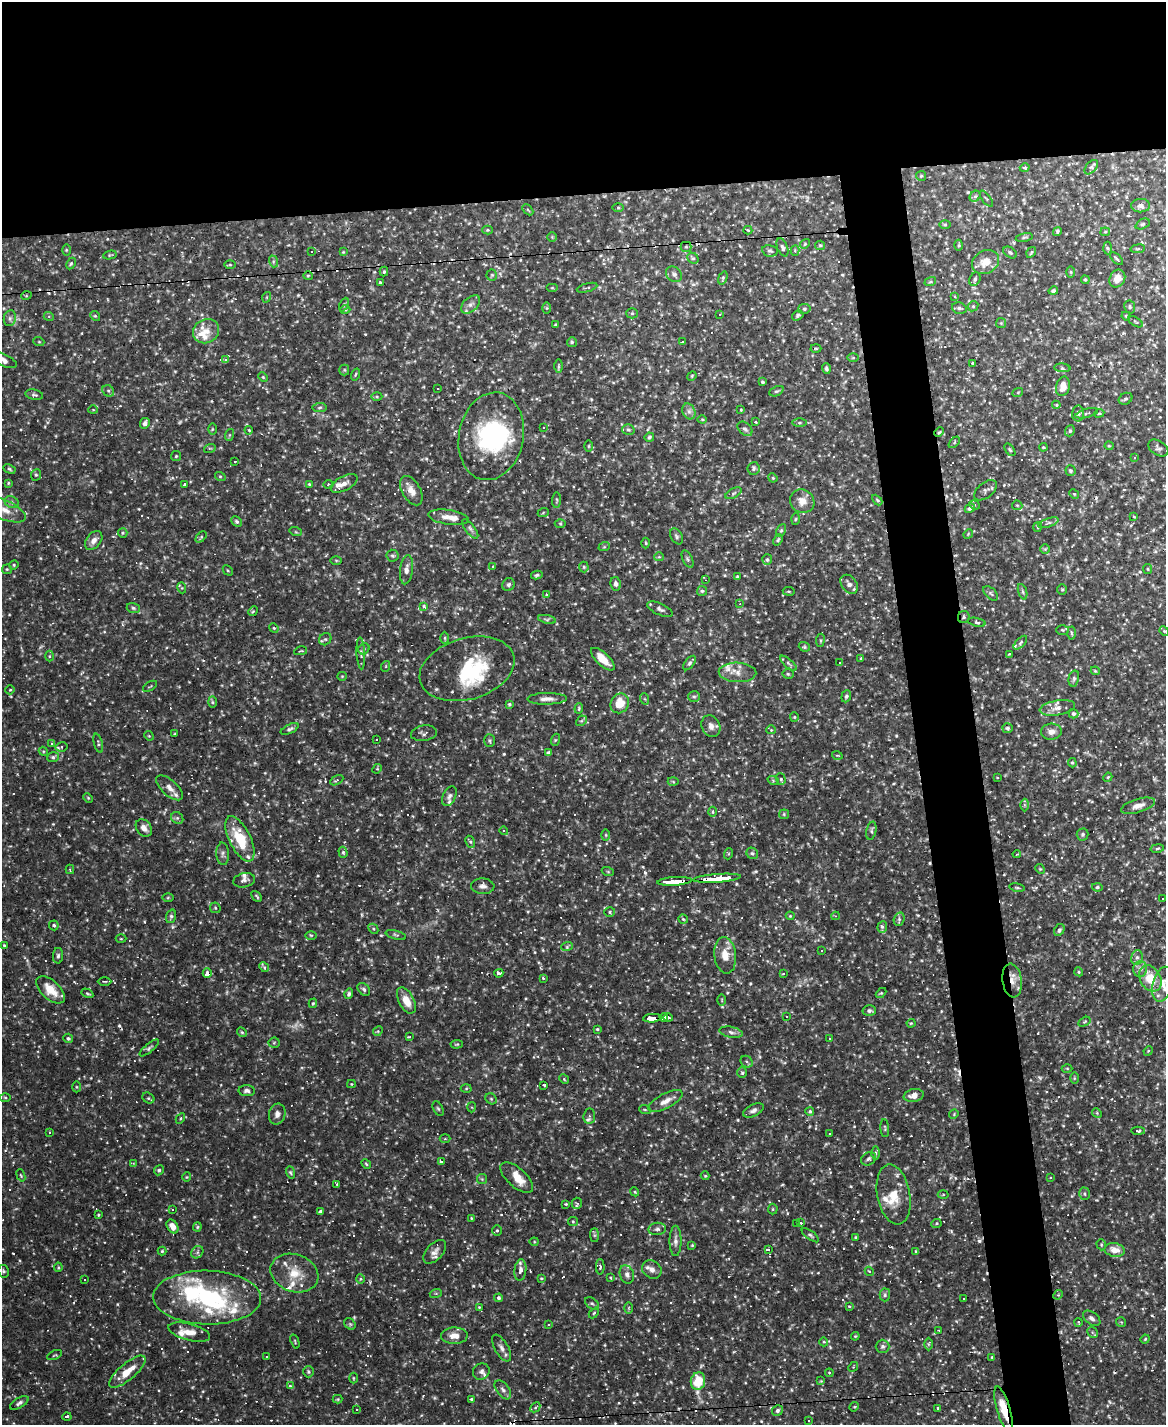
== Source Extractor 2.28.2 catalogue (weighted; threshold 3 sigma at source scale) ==
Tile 2 of 4 x 3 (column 2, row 1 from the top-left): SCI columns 1165-2328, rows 3081-4503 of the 4655 x 4631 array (HDU 1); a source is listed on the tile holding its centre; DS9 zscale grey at full resolution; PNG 1168 x 1427 px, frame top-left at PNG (2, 2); each listed source drawn as its Kron ellipse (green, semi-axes under 4 px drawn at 4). Shown black and unused: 18% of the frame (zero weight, under 2 of 3 exposures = <1% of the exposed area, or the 3 px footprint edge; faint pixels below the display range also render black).
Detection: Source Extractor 2.28.2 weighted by HDU 2 'WHT'; one run over the whole footprint, this tile lists its part. Background 0.121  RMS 0.004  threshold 0.0178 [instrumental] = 3 sigma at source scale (4.5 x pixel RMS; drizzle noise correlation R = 1.50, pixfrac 1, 0.05/0.05 arcsec/px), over >= 5 px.
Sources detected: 783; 2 too faint to see at this stretch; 3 inside a brighter object's white glare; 111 cosmic-ray / hot-pixel residue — neither listed nor drawn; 31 inside a brighter listed object's ellipse — not listed separately; of the other 636, all 500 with FLUX_AUTO >= 0.384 (the completeness limit of this list) listed and drawn (136 fainter detections not listed), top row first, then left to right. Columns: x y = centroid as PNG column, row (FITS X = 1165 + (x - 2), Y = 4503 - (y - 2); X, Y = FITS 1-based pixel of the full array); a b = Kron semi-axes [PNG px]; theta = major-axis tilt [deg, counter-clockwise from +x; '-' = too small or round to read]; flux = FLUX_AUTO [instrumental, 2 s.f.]
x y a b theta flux
1091 167 8 5 48 1
1025 168 5 4 - 0.59
921 176 5 5 - 0.52
975 196 6 5 - 0.67
986 199 9 2 -54 0.44
1141 206 9 6 -1 1.8
618 208 5 3 - 0.49
528 210 6 3 -45 0.41
1143 224 7 4 26 0.7
945 225 6 4 0 0.53
487 230 5 4 - 0.46
748 230 4 4 - 0.42
1057 231 5 3 - 0.65
1105 232 5 4 - 0.45
552 237 5 5 - 0.48
1024 237 8 3 13 0.63
805 244 5 4 - 0.51
820 245 5 4 - 0.53
959 245 5 3 - 0.53
686 247 5 5 - 0.6
782 247 9 5 -68 0.95
1107 248 6 4 -87 0.63
1138 249 7 3 8 0.53
66 250 5 3 - 0.43
312 251 3 3 - 3
770 251 8 5 -10 0.86
795 251 5 4 - 0.51
343 252 4 3 - 0.39
1010 252 7 5 -37 0.82
1031 252 6 3 57 0.48
110 255 7 4 11 0.5
693 258 6 5 - 0.69
1116 259 8 3 -45 0.57
273 261 6 4 -73 0.68
985 262 14 11 32 5.2
71 263 6 4 62 0.61
230 265 6 4 -1 0.46
384 272 5 4 - 0.53
1071 272 5 3 - 0.46
674 274 9 7 -41 1.4
492 275 5 5 - 0.54
308 276 5 4 - 0.52
723 278 7 4 70 0.67
1117 278 9 7 60 4.1
975 279 7 5 65 1
1085 280 4 4 - 0.56
930 282 6 3 18 0.45
380 283 3 3 - 0.69
552 288 6 4 0 0.38
587 288 10 2 15 0.55
1053 291 5 3 - 0.81
26 296 5 3 - 0.41
955 296 3 3 - 0.93
267 297 5 3 - 0.39
344 304 7 4 64 0.54
471 304 11 7 41 1.8
973 306 5 5 - 0.62
1130 307 6 5 - 0.8
547 308 6 4 90 0.47
959 308 7 5 -14 0.89
804 309 6 5 - 0.79
345 310 5 3 - 0.47
632 313 5 5 - 0.64
720 314 3 2 - 0.76
798 315 6 4 34 0.7
95 316 5 4 - 0.53
1126 316 4 4 - 0.44
49 317 5 3 - 0.47
10 318 8 6 78 1.2
1135 322 8 3 -31 0.53
1001 323 5 5 - 0.57
556 325 3 3 - 0.45
206 331 13 11 31 4.4
39 342 5 3 - 0.44
572 342 5 5 - 0.62
682 342 3 3 - 8
816 348 5 3 - 0.46
853 358 6 4 0 0.51
226 359 3 3 - 13
2 360 16 6 -23 2.2
973 363 3 3 - 1
558 366 6 4 89 0.59
1062 368 8 3 -5 0.69
826 369 5 4 - 0.85
344 370 5 5 - 0.57
355 374 6 3 71 0.41
692 376 5 4 - 0.43
263 377 5 4 - 0.52
762 382 3 2 - 0.47
1063 386 10 6 77 4
437 389 3 3 - 0.49
108 391 6 5 - 0.8
776 391 7 4 25 0.71
1018 392 5 3 - 0.39
34 395 9 5 -10 0.85
377 396 5 3 - 0.52
1125 399 7 5 30 0.84
1056 405 4 3 - 0.42
320 407 7 4 7 0.63
93 410 5 4 - 0.46
741 410 4 3 - 0.43
689 411 8 6 -69 1.5
1087 413 12 3 15 0.81
1099 413 5 4 - 0.45
1078 414 8 6 89 1.1
702 419 4 4 - 0.43
755 422 3 2 - 0.57
145 423 5 4 - 1.7
799 423 7 3 0 0.62
544 427 3 3 - 0.8
212 429 6 4 89 0.52
745 429 8 6 -42 1
249 430 4 3 - 0.53
628 430 6 5 - 0.74
1070 431 6 4 69 0.58
939 432 5 3 - 0.42
229 435 6 4 71 0.53
491 436 44 32 79 48
649 437 5 4 - 0.63
954 442 7 4 46 0.53
589 446 6 4 90 0.45
1109 446 4 4 - 0.42
1043 447 4 4 - 0.44
210 448 6 3 17 0.51
1158 448 11 7 -33 1.2
1010 450 7 3 -54 0.57
176 456 5 5 - 0.57
1134 458 3 3 - 0.89
235 461 3 2 - 0.45
754 468 6 6 - 0.91
9 469 6 4 -28 0.59
1070 471 5 5 - 0.62
36 475 6 5 - 0.65
220 476 5 3 - 0.42
773 478 5 3 - 0.43
8 483 3 3 - 0.46
344 483 15 7 27 2.5
185 484 3 3 - 1
309 484 3 3 - 0.4
328 484 5 4 - 0.67
986 490 13 7 39 1.5
411 491 16 9 -60 3.5
734 493 9 4 27 0.87
1074 494 5 4 - 0.49
557 500 7 4 85 0.58
877 500 6 3 -45 0.49
802 501 13 11 -37 3.9
12 502 7 5 -24 0.93
974 505 5 4 - 0.66
1017 505 5 5 - 0.46
970 508 5 4 - 1.8
4 510 23 9 -24 5.2
543 513 5 3 - 0.43
449 517 20 7 -8 3.9
1134 517 3 3 - 0.41
795 519 6 3 87 0.48
237 522 6 5 - 0.85
1048 523 10 4 20 0.91
560 524 5 3 - 0.44
1038 527 5 3 - 0.39
470 529 11 5 -52 1.3
781 530 7 4 63 0.68
296 532 6 4 -18 0.5
123 533 5 4 - 0.52
968 534 5 4 - 0.42
677 536 9 5 -61 0.95
201 537 6 4 46 0.67
778 540 6 4 68 0.56
94 541 11 7 51 2.4
646 543 5 3 - 0.43
604 547 6 3 18 0.46
1045 549 5 5 - 0.56
393 556 6 6 - 0.86
659 557 5 4 - 0.42
687 559 9 5 -64 0.87
336 560 6 4 -1 0.49
767 560 5 5 - 0.9
14 565 5 4 - 0.48
492 566 3 2 - 0.54
584 567 5 5 - 0.54
7 569 5 4 - 0.49
1148 569 5 4 - 0.45
228 570 6 3 -45 0.49
406 570 15 6 83 2.4
537 575 6 4 12 0.71
737 577 3 3 - 0.53
706 580 4 3 - 0.49
616 584 7 5 -81 1.3
849 584 10 7 -53 1.9
508 585 7 6 - 0.87
182 588 6 3 -73 0.44
1062 589 5 5 - 0.62
702 591 5 5 - 0.81
789 591 6 3 -9 0.43
1023 592 8 3 -71 0.69
991 593 9 5 -45 0.83
546 595 4 3 - 0.44
740 604 4 3 - 0.44
424 607 3 3 - 7
133 608 7 5 -18 0.76
660 609 14 6 -25 1.4
253 611 5 4 - 0.48
964 617 6 5 - 0.86
547 619 9 3 -13 0.85
977 622 9 4 -12 0.78
274 628 5 4 - 0.46
1062 630 6 5 - 0.61
1164 631 5 4 - 0.44
1071 633 6 4 -88 0.66
445 638 6 4 -90 0.55
325 639 6 5 - 0.85
820 640 6 3 82 0.47
1020 643 8 4 47 0.87
804 647 6 4 -21 0.58
364 649 6 5 - 0.71
301 651 6 3 12 0.47
361 653 16 3 -87 1.2
1009 654 3 2 - 0.41
49 656 5 3 - 0.42
861 658 3 3 - 0.46
603 659 15 6 -43 5.8
690 663 8 4 53 0.91
788 663 10 4 -41 0.96
839 663 3 3 - 0.95
386 666 5 3 - 0.4
467 669 48 30 16 29
1095 671 4 3 - 0.49
737 672 19 10 -2 3.9
788 674 5 5 - 0.61
342 676 5 4 - 0.4
1074 678 8 5 76 0.98
150 686 8 3 32 0.42
10 690 5 4 - 0.46
846 696 6 4 70 0.79
694 697 6 5 - 0.82
547 699 20 5 1 2.5
645 699 6 3 -70 0.46
212 702 6 4 -88 0.54
620 703 10 9 - 7.7
509 704 4 3 - 0.52
579 708 5 3 - 0.46
1057 708 18 7 10 3.2
1073 714 5 4 - 0.94
794 717 4 4 - 0.42
581 721 6 4 42 0.66
711 726 11 9 -64 2.4
1008 728 5 5 - 1
290 729 9 4 26 1.1
771 730 4 4 - 0.41
1051 732 10 8 3 2.2
424 733 13 7 7 1.4
174 734 4 3 - 0.4
149 736 5 4 - 0.45
376 740 3 3 - 3.2
490 740 6 5 - 0.62
555 740 6 4 71 0.59
51 743 4 3 - 0.63
98 743 10 3 -75 0.69
62 747 6 4 10 0.95
43 751 5 3 - 0.41
549 753 4 4 - 1.3
837 755 5 3 - 0.41
53 757 6 5 - 0.82
1072 763 5 4 - 0.46
377 769 5 4 - 0.39
997 777 2 2 - 0.4
1108 777 5 3 - 0.44
781 779 6 4 -71 0.79
337 780 7 4 27 0.81
773 780 6 3 -18 0.48
673 782 5 3 - 0.44
170 788 17 7 -42 2.7
449 796 10 6 65 1.3
88 798 5 4 - 0.44
1024 805 6 4 -89 0.6
1138 806 17 6 16 2.9
713 812 5 3 - 0.48
784 814 5 5 - 0.54
177 818 6 5 - 0.85
144 828 10 7 -53 2.2
504 831 4 4 - 0.85
871 831 9 5 78 0.89
1083 834 6 6 - 0.73
606 835 6 4 -90 0.49
240 839 25 10 -64 15
470 842 6 4 -61 0.72
1157 848 7 3 9 0.53
343 852 6 4 -74 0.62
752 853 6 5 - 0.78
223 854 11 6 -86 1.4
728 854 5 3 - 0.48
1017 854 4 3 - 0.49
70 869 5 4 - 0.47
1040 869 5 4 - 0.46
608 872 6 4 -19 0.52
717 878 24 3 4 140
244 880 11 7 11 1.6
674 881 17 3 4 94
483 886 11 8 -3 1.9
1097 887 5 4 - 0.7
1017 888 8 3 -11 0.52
257 896 6 3 -47 0.51
168 898 6 4 1 0.47
1162 898 3 3 - 6.2
215 908 6 5 - 0.58
610 912 5 5 - 0.69
171 916 7 5 72 0.79
790 916 4 4 - 0.39
836 916 4 4 - 0.47
683 919 5 4 - 0.65
899 919 7 5 72 0.74
54 925 5 5 - 0.81
882 927 6 4 84 0.82
373 929 5 3 - 0.51
1059 930 6 4 61 0.8
311 935 5 3 - 0.45
396 935 10 3 -16 0.72
121 939 5 3 - 0.42
4 945 3 3 - 0.45
567 946 6 4 20 0.62
821 950 3 2 - 0.41
725 955 18 11 -83 5.7
58 956 8 5 89 0.87
1137 957 7 5 75 1.3
264 967 5 4 - 0.5
1140 969 8 7 - 1.9
1079 972 4 3 - 0.49
207 973 5 4 - 4.1
499 973 4 3 - 38
783 973 4 3 - 0.47
543 978 3 3 - 0.54
1150 978 14 10 -61 9.8
105 981 7 3 0 0.53
1012 981 17 9 -82 4.9
1163 984 18 10 75 4.1
364 989 7 5 -46 0.89
51 990 17 9 -42 6.4
87 993 6 3 -29 0.57
881 993 6 4 43 0.44
349 994 5 4 - 0.84
722 1000 5 3 - 0.4
406 1001 14 7 -62 5.4
313 1003 5 3 - 0.54
869 1011 7 5 -3 1.1
786 1016 3 3 - 0.48
664 1017 4 3 - 19
652 1018 9 3 4 30
668 1018 5 3 - 18
1084 1022 6 4 31 0.5
911 1023 4 4 - 0.42
597 1029 3 3 - 0.47
378 1031 5 4 - 0.49
242 1032 5 4 - 0.55
731 1032 12 5 -11 1.4
409 1037 4 3 - 0.6
68 1038 5 4 - 0.82
829 1039 3 3 - 0.67
274 1043 5 5 - 0.59
457 1044 6 4 6 0.46
149 1048 12 4 40 0.95
1148 1051 5 4 - 0.4
747 1062 6 5 - 1
1067 1068 5 3 - 0.41
742 1073 5 5 - 0.68
1074 1078 6 4 90 0.5
564 1079 5 4 - 0.5
351 1084 4 4 - 0.42
544 1085 4 3 - 2.3
76 1087 5 3 - 0.41
466 1088 5 3 - 0.41
247 1091 8 5 -3 1.3
914 1095 10 6 11 2.9
5 1097 5 3 - 0.45
148 1098 6 5 - 0.66
491 1099 6 5 - 0.67
665 1101 19 7 28 3.5
471 1107 5 3 - 0.39
438 1109 7 5 -62 0.7
645 1110 6 3 -19 0.53
753 1110 11 6 26 1.5
810 1111 4 4 - 0.86
1097 1113 5 4 - 0.62
277 1114 10 8 76 2.1
954 1114 5 4 - 0.4
589 1116 8 5 83 1.2
180 1119 5 3 - 0.45
885 1128 9 4 -86 0.64
1138 1131 6 4 2 0.89
50 1133 3 3 - 0.66
830 1133 3 3 - 0.97
445 1139 5 3 - 0.42
876 1153 6 4 -89 0.68
868 1159 8 6 33 1.1
441 1161 3 3 - 16
133 1163 4 3 - 0.4
366 1164 5 4 - 0.5
159 1170 5 4 - 0.79
290 1172 6 4 -70 0.6
21 1175 6 4 -69 0.47
705 1176 4 4 - 0.42
187 1177 4 4 - 0.39
517 1178 20 9 -42 5.1
1051 1178 3 2 - 0.52
482 1179 5 5 - 0.53
337 1184 3 3 - 0.56
635 1192 4 3 - 0.39
894 1194 30 16 -79 9.3
1084 1194 6 5 - 0.73
943 1195 5 3 - 0.42
577 1203 6 5 - 0.69
566 1204 3 3 - 0.53
773 1209 5 5 - 0.57
172 1210 3 2 - 0.45
320 1212 4 3 - 1.3
98 1215 3 3 - 0.43
471 1218 4 3 - 0.41
573 1222 5 4 - 0.5
797 1223 3 3 - 14
801 1223 3 3 - 15
936 1223 5 4 - 0.68
172 1226 7 5 -59 3
197 1227 4 4 - 0.53
657 1229 9 6 7 1.1
497 1230 5 4 - 0.62
594 1235 7 4 -90 0.68
810 1235 10 4 -36 0.79
856 1238 3 3 - 0.65
675 1241 15 6 90 2
534 1242 4 4 - 0.41
692 1245 4 4 - 0.44
1101 1245 6 4 -71 0.49
768 1249 4 3 - 16
1115 1250 10 7 -10 3.8
162 1251 4 4 - 0.45
197 1252 7 5 48 0.9
435 1252 14 8 46 2.4
916 1252 4 3 - 0.61
58 1267 4 4 - 0.47
600 1267 8 3 89 0.89
652 1269 10 8 -38 2.5
520 1270 11 6 83 2.1
3 1271 6 5 - 0.66
869 1271 5 3 - 0.51
294 1273 24 18 -20 9.6
627 1274 9 7 -69 1.8
541 1278 3 2 - 0.42
611 1278 4 3 - 0.58
360 1279 5 3 - 0.43
85 1280 3 3 - 0.62
436 1293 6 4 18 0.55
885 1295 6 5 - 0.81
1058 1295 5 4 - 0.44
207 1298 54 27 -1 46
498 1298 4 4 - 0.88
964 1298 3 3 - 1.2
592 1303 8 5 -37 0.86
849 1306 3 3 - 0.91
479 1307 4 4 - 0.42
629 1308 6 4 89 0.46
594 1313 6 3 46 0.48
1092 1318 10 6 -37 1.5
1079 1322 4 3 - 0.58
1121 1322 5 5 - 0.47
350 1324 6 5 - 0.72
549 1325 4 3 - 0.55
939 1330 3 2 - 0.42
189 1332 21 8 -15 4.4
1092 1332 6 4 -43 0.72
454 1336 13 8 1 3.7
855 1336 4 3 - 0.42
1145 1339 4 3 - 0.46
295 1341 7 3 -69 0.42
824 1342 4 4 - 0.44
928 1344 6 4 90 0.55
883 1346 7 7 - 1.1
501 1348 15 6 -60 2
55 1355 8 3 26 0.49
266 1356 3 3 - 0.46
992 1357 4 3 - 0.42
853 1367 5 4 - 0.41
127 1372 23 8 40 7.4
308 1372 6 5 - 0.75
481 1372 9 8 - 1.5
829 1373 4 3 - 0.54
353 1378 5 3 - 0.42
698 1381 9 7 81 10
821 1381 4 4 - 0.4
290 1386 4 3 - 0.69
503 1390 11 6 -54 1.4
338 1399 5 4 - 0.45
471 1399 4 3 - 0.52
19 1403 10 5 31 1.1
535 1407 5 3 - 0.48
854 1407 5 4 - 0.48
938 1408 3 3 - 1.4
356 1409 3 3 - 0.58
1004 1409 23 6 -73 8.4
777 1410 6 5 - 0.96
67 1417 4 3 - 8.1
808 1420 3 3 - 0.57
Overlapping masked pixels (flux is a lower limit): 10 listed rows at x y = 964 617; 1138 806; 717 878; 674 881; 207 973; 1012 981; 664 1017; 652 1018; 127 1372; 1004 1409
Isophote crosses this tile's border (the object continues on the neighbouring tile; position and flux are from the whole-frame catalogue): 3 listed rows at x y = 2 360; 4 510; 1163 984
Unlisted compact peaks at least as high as the median listed source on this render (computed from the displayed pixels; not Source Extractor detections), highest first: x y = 645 873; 1040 1078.